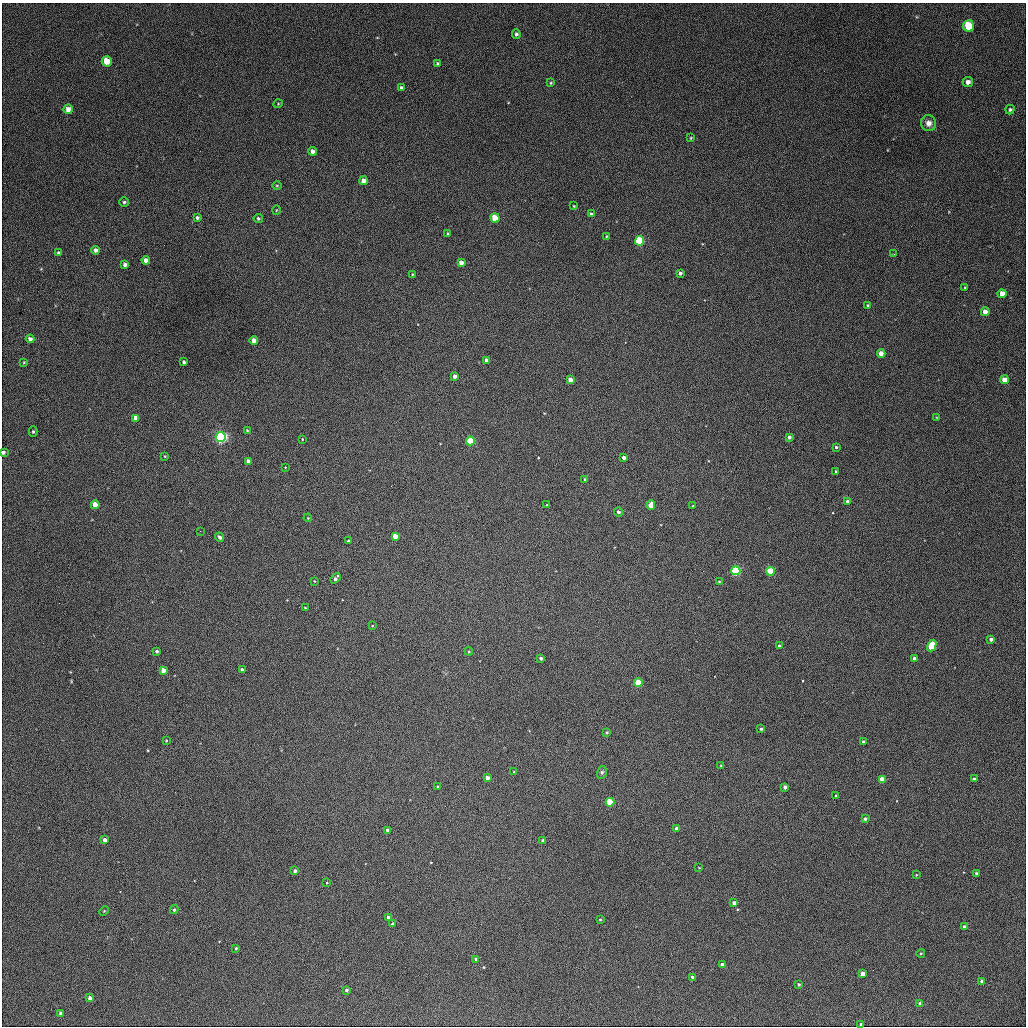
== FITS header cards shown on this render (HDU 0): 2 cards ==
NAXIS1  =                 1024
NAXIS2  =                 1024

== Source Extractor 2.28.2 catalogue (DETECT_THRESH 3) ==
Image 1024 x 1024 px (HDU 0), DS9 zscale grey, 1 PNG px = 1 image px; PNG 1028 x 1028 px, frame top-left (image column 1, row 1024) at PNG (2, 3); each listed source drawn as its Kron ellipse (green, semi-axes under 4 px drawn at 4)
Background 365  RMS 15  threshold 45.5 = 3 sigma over >= 5 px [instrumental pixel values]
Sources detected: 134; all 134 listed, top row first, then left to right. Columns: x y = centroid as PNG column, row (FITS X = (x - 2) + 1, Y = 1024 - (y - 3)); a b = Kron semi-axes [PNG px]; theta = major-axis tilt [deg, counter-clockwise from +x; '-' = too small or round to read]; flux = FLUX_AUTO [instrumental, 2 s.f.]
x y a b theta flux
968 26 5 5 - 44000
516 34 5 4 - 2100
107 61 5 5 - 15000
437 63 4 3 - 1200
968 82 5 5 - 4400
551 83 3 3 - 940
401 88 4 4 - 2000
278 104 4 3 - 770
68 109 5 4 - 5000
1010 110 5 4 - 1700
929 123 8 7 - 6100
691 138 4 2 - 790
313 151 4 4 - 4200
363 181 4 4 - 5500
277 185 5 3 - 900
124 202 5 4 - 1500
574 206 3 3 - 930
276 210 5 3 - 830
591 214 4 4 - 2300
197 218 4 4 - 1900
258 218 4 4 - 1700
495 218 4 4 - 30000
448 234 3 3 - 1300
606 236 3 2 - 850
639 241 4 4 - 78000
96 250 4 4 - 3300
58 253 4 4 - 1600
894 254 3 2 - 610
146 260 4 4 - 6000
461 263 4 4 - 6400
125 265 4 3 - 3300
680 273 4 3 - 3300
412 274 3 2 - 730
965 287 3 2 - 830
1002 294 4 4 - 12000
868 306 4 3 - 2200
985 312 4 4 - 9000
30 339 4 4 - 4100
254 340 4 4 - 8200
881 353 4 4 - 11000
487 361 4 4 - 8500
24 362 4 3 - 890
184 362 4 3 - 1800
455 376 4 4 - 4300
570 380 4 4 - 7900
1004 380 4 4 - 12000
136 418 4 4 - 8000
937 418 4 2 - 750
247 430 3 3 - 790
33 432 5 4 - 1500
221 437 5 5 - 250000
789 437 4 3 - 2900
302 439 4 2 - 690
470 441 4 4 - 54000
836 447 4 4 - 1500
3 452 4 3 - 3000
165 456 4 4 - 900
624 457 4 3 - 3600
248 461 4 4 - 4700
285 467 3 2 - 630
836 471 3 3 - 1300
585 479 4 3 - 1600
847 501 4 3 - 2200
95 505 4 4 - 15000
547 505 4 3 - 1300
651 505 5 4 - 13000
693 506 3 2 - 820
618 512 4 4 - 2400
308 518 4 3 - 790
200 531 3 2 - 900
395 536 4 4 - 12000
220 537 5 4 - 2800
349 541 3 3 - 2400
736 571 4 4 - 110000
770 571 4 4 - 48000
335 578 6 3 51 2900
314 581 4 3 - 620
719 581 3 2 - 820
305 608 3 2 - 670
372 626 3 2 - 580
991 639 4 3 - 3400
779 646 4 3 - 1500
932 646 6 4 62 50000
157 651 3 3 - 1900
469 651 4 4 - 990
541 658 4 3 - 2300
914 658 3 3 - 4000
242 669 3 3 - 2400
163 670 4 4 - 6700
638 683 4 4 - 35000
761 729 4 3 - 1400
607 733 4 4 - 1300
166 740 2 2 - 790
863 742 3 3 - 2500
721 766 3 3 - 990
514 772 3 2 - 830
602 772 6 5 - 1800
487 778 4 4 - 5800
882 779 4 4 - 10000
974 779 3 3 - 2600
438 787 3 3 - 1300
785 787 4 4 - 5000
836 796 3 3 - 1600
610 802 4 4 - 46000
865 819 3 3 - 2200
677 829 4 3 - 5000
387 830 3 3 - 2800
105 840 4 4 - 4300
543 840 3 3 - 1600
699 868 4 2 - 570
295 871 4 3 - 2500
976 873 3 3 - 1400
916 875 3 2 - 690
327 883 3 3 - 3400
734 903 4 3 - 4000
174 910 4 3 - 1700
104 911 5 3 - 960
388 918 3 3 - 3700
600 919 3 3 - 1100
393 924 4 3 - 3200
964 927 4 3 - 3200
236 948 3 3 - 1300
921 953 4 3 - 860
476 959 4 3 - 1900
722 964 4 3 - 2800
863 974 4 4 - 8400
692 977 3 3 - 2000
982 981 3 3 - 2600
799 984 3 3 - 1500
346 990 3 3 - 1800
90 998 4 4 - 4300
920 1003 4 3 - 2900
61 1013 4 3 - 2500
861 1024 3 3 - 1200
At the frame edge (FLAGS 8, measured only in part): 1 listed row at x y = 3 452